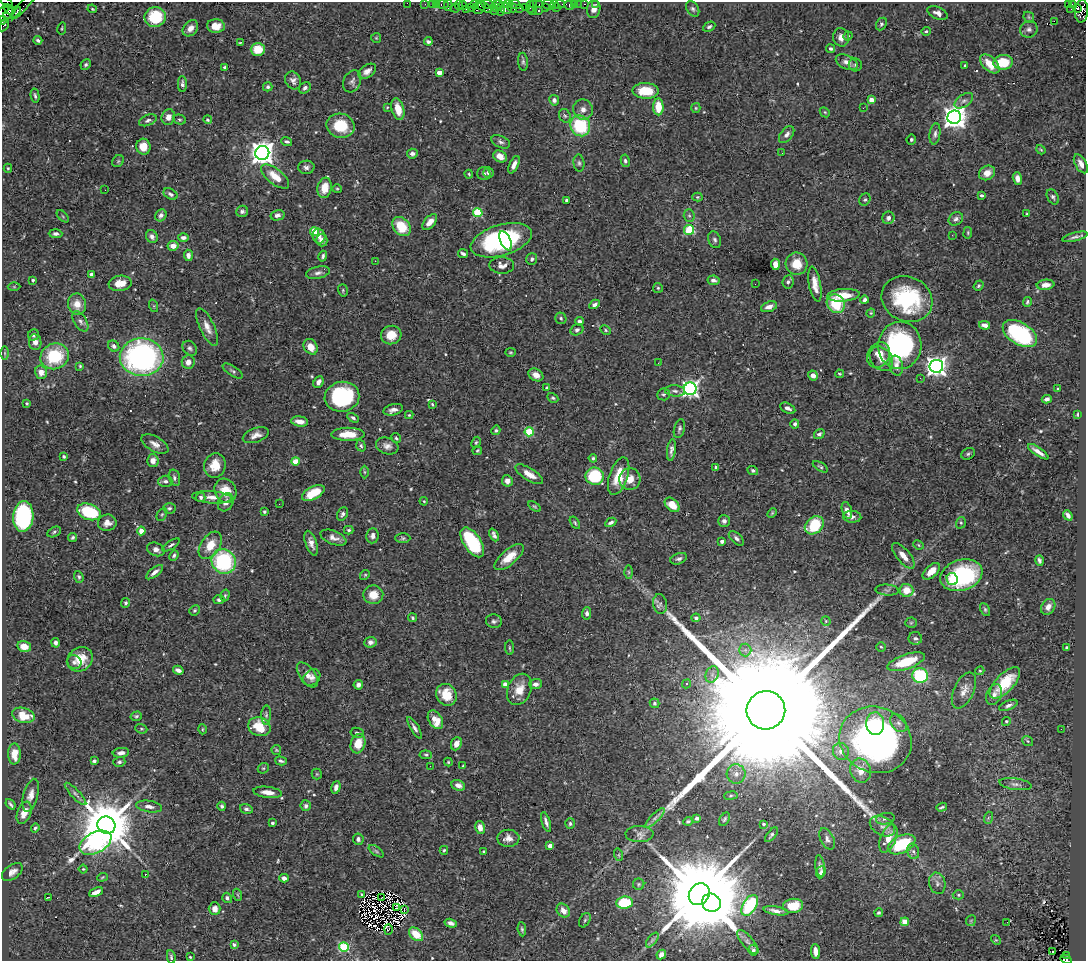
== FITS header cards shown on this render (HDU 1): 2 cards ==
NAXIS1  =                 1084
NAXIS2  =                  959

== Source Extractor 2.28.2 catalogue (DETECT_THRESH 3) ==
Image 1084 x 959 px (HDU 1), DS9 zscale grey, 1 PNG px = 1 image px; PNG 1088 x 963 px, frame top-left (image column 1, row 959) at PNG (2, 2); each listed source drawn as its Kron ellipse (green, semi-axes under 4 px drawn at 4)
Background 0.684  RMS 0.02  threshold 0.0608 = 3 sigma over >= 5 px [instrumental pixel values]
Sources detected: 576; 5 with non-positive FLUX_AUTO (blend fragments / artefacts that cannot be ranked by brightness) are neither listed nor drawn; of the other 571, the 500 brightest by FLUX_AUTO listed and drawn (71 fainter detections omitted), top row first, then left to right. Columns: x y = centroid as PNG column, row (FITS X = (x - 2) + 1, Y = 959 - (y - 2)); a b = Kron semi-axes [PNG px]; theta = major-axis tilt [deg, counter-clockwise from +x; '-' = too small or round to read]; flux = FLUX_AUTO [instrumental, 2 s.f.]
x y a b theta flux
7 3 7 3 -40 97
407 3 2 2 - 14
425 4 2 2 - 19
432 4 2 2 - 26
488 4 8 4 -14 92
498 4 6 2 0 150
508 4 5 2 - 41
515 4 6 3 -12 84
534 4 3 2 - 23
539 4 3 2 - 20
555 4 3 2 - 31
560 4 5 3 - 69
574 4 3 3 - 71
579 4 2 2 - 9.1
585 4 3 2 - 28
596 4 3 2 - 10
1072 4 3 3 - 21
24 5 18 3 49 110
436 5 3 2 - 44
443 5 6 3 0 76
448 5 6 2 -90 43
459 5 4 2 - 50
474 5 4 2 - 34
548 5 6 4 -24 85
569 5 5 3 - 42
1068 5 3 3 - 100
463 6 4 2 - 31
479 7 7 5 56 240
484 7 8 3 -25 210
512 7 6 3 -49 88
525 7 2 2 - 30
530 7 6 3 -89 67
545 7 3 2 - 46
455 8 5 2 - 15
471 8 3 2 - 26
496 8 2 2 - 34
506 8 6 5 - 140
520 8 2 2 - 8.1
556 8 2 2 - 240
1078 8 4 3 - 220
9 9 6 3 -35 690
92 9 5 3 - 1.4
466 9 2 2 - 64
501 9 6 3 -88 170
594 9 9 6 82 8.9
693 9 8 5 -57 3.6
1071 9 4 2 - 4.6
494 11 2 2 - 27
532 11 3 2 - 77
538 11 3 3 - 200
1082 11 11 6 86 660
5 13 9 6 31 80
12 13 10 5 28 560
938 13 11 6 -25 6.9
155 17 10 10 - 55
1029 17 6 5 - 1.8
3 20 4 3 - 36
1054 21 2 2 - 130
881 24 6 5 - 3
4 25 7 3 59 72
216 26 9 7 -1 17
709 27 6 4 27 3
62 28 6 2 81 1.4
190 28 9 6 49 8.8
1029 29 9 8 - 5.3
926 31 5 4 - 2.3
848 36 4 3 - 1.5
841 37 9 8 - 8.4
376 38 5 5 - 1.6
38 40 4 3 - 2.3
428 41 4 3 - 4.8
240 43 3 2 - 1.4
258 49 7 6 - 24
831 49 5 3 - 2.6
523 62 9 5 -84 3
847 62 11 7 -24 8.2
1003 62 10 7 5 44
990 64 12 7 -44 22
86 65 5 5 - 2.6
855 65 6 6 - 3.3
965 65 3 2 - 1.6
225 67 4 3 - 2.6
367 71 10 6 34 8.3
439 73 4 4 - 19
293 80 9 7 -63 6.5
352 81 11 8 63 5.4
182 84 8 4 89 4.5
268 87 5 4 - 2.8
305 88 6 5 - 3.8
645 91 13 8 -2 39
35 96 7 3 -79 2.8
554 100 5 5 - 4.4
871 100 4 4 - 17
964 101 10 6 35 5.6
387 107 4 4 - 1.4
658 107 8 5 -89 28
696 108 5 4 - 1.7
863 108 2 2 - 2
398 109 11 6 -75 20
583 109 10 9 - 8.9
825 112 5 4 - 1.6
565 116 7 5 -61 3.1
168 117 8 6 75 8.9
954 117 7 6 - 1300
179 119 6 5 - 2.2
148 120 9 5 23 3.8
208 120 4 4 - 2
341 126 14 12 -12 44
580 126 11 9 -58 85
935 134 11 5 82 5.1
787 135 10 6 51 5.2
911 139 5 5 - 2.3
287 142 5 3 - 2.9
501 142 10 6 -24 4.3
143 147 8 7 - 19
1041 150 5 4 - 1.5
262 153 7 7 - 1400
782 153 2 2 - 3.1
412 154 5 5 - 4.9
500 156 7 5 -29 11
118 161 6 5 - 2.2
625 161 6 4 -80 2.7
579 163 8 5 -82 3.2
1081 164 10 5 -61 8
514 165 9 4 65 7.8
306 167 8 6 2 4.5
8 168 4 4 - 1.7
488 173 5 5 - 3.8
987 173 8 7 - 12
469 174 4 3 - 1.5
484 174 6 6 - 4
275 176 17 7 -38 23
1017 178 6 4 -73 6.8
325 188 10 7 81 22
337 189 5 4 - 1.6
105 190 2 2 - 24
170 194 7 5 -30 3.6
982 195 4 3 - 3.1
697 197 5 4 - 1.7
1053 197 8 5 -63 3.5
865 199 6 5 - 2.6
567 200 3 3 - 3.2
242 211 6 5 - 3.7
478 213 5 4 - 77
1027 214 3 3 - 1.6
161 215 6 5 - 5
277 215 7 5 15 4.9
689 215 6 5 - 2.7
63 216 7 3 -45 1.6
888 218 6 6 - 4.9
956 219 7 6 - 4.7
430 222 9 5 50 13
401 227 10 8 -49 38
689 230 5 5 - 59
314 231 4 4 - 44
968 233 6 3 83 1.5
56 234 7 4 -1 4.4
952 235 2 2 - 2.2
319 236 7 6 - 5.7
152 237 7 5 -56 6
1075 237 13 4 14 4.2
183 238 5 4 - 4.6
322 240 6 5 - 6.5
501 240 31 15 16 210
715 240 8 6 -68 3.8
506 241 10 5 -66 44
173 246 5 5 - 11
463 254 5 3 - 3.4
188 255 5 4 - 5.8
323 256 5 4 - 3.3
532 259 6 5 - 2.9
375 261 2 2 - 21
775 264 5 4 - 13
796 264 11 11 - 24
502 265 12 8 -1 9.4
318 273 12 6 12 5.7
91 274 4 4 - 4.1
33 280 3 3 - 2.1
713 280 6 4 -9 4
788 282 6 5 - 3.6
120 283 11 7 8 17
755 284 2 2 - 2.1
815 284 18 6 -80 14
1046 285 9 5 6 8.2
978 286 5 4 - 2.2
14 287 6 4 0 1.5
658 288 5 5 - 1.9
343 290 6 5 - 1.9
843 295 16 6 5 26
907 299 26 22 -25 130
865 300 4 4 - 3.8
1027 302 5 4 - 2.3
77 304 10 9 - 16
595 304 6 4 30 4.5
836 304 10 8 -54 51
154 306 6 4 -72 1.6
769 307 8 5 20 8.5
871 313 4 4 - 1.6
561 318 6 5 - 2.5
80 321 11 6 -58 5.5
579 321 4 4 - 3.4
984 325 5 4 - 8.9
207 327 20 7 -65 12
577 330 7 5 30 3.9
606 330 6 4 -29 1.8
1020 334 19 11 -31 150
33 335 6 5 - 3.1
391 335 10 9 - 21
35 342 8 6 -81 7.9
900 345 24 21 86 230
114 346 6 5 - 4.4
311 347 8 6 -57 14
190 348 8 6 -48 3.8
510 352 5 4 - 1.7
5 353 6 4 -90 2.1
879 355 13 10 61 18
55 356 14 12 25 73
142 357 22 19 -2 370
881 359 13 10 -47 16
188 362 7 6 - 9
658 363 3 2 - 2.5
80 366 4 4 - 1.6
896 366 10 6 -79 8.1
936 366 7 6 - 850
233 371 11 5 -34 3.3
41 372 7 6 - 12
839 374 4 3 - 1.8
536 375 8 6 -31 8.7
813 376 5 5 - 9.2
920 378 3 2 - 1.6
318 382 6 4 64 5.9
547 387 4 4 - 1.4
690 389 6 6 - 480
1058 389 3 3 - 3.3
675 391 10 5 -6 4.7
663 394 6 6 - 2.8
342 397 17 15 9 140
553 398 6 4 -29 2.3
1047 399 5 4 - 3.6
27 403 4 3 - 1.6
432 404 4 3 - 1.7
788 408 8 5 -25 5.1
393 410 10 5 14 7.3
1077 414 4 2 - 1.4
409 415 4 4 - 1.7
353 418 6 4 -32 3.3
300 422 8 5 -9 11
795 424 4 4 - 4.5
679 429 9 5 75 3.3
496 430 5 4 - 2.4
529 432 4 4 - 72
348 434 16 6 0 26
819 434 5 4 - 3.6
256 435 13 7 19 9.2
396 438 5 4 - 2
476 443 6 4 63 1.9
155 444 15 7 -30 9.6
361 446 6 4 -72 2.6
387 446 11 8 -19 8.4
477 450 5 4 - 1.6
671 450 11 4 83 5.6
1038 452 12 3 -35 7.8
968 454 7 5 30 2.6
64 456 3 3 - 1.8
593 458 4 4 - 2.1
153 461 6 5 - 9.6
295 461 4 4 - 26
215 465 12 10 75 21
716 467 4 3 - 7.8
820 467 8 4 -31 2.3
753 470 5 4 - 3.3
364 472 6 4 -89 1.8
529 474 16 6 -32 16
595 476 9 8 - 67
619 476 19 9 72 34
174 478 8 5 -75 4.2
630 479 11 10 - 16
165 481 7 5 2 4
507 481 6 5 - 8
225 491 12 10 -62 25
313 493 12 6 26 35
201 497 5 4 - 3.2
212 497 20 6 -4 12
424 501 4 3 - 1.4
226 502 9 7 61 7.9
279 504 2 2 - 4.3
672 505 8 6 -44 21
534 506 7 4 -35 2
169 508 6 5 - 2.8
847 510 9 5 -74 10
89 512 12 8 -19 88
264 512 4 3 - 2.4
772 513 6 3 46 1.5
162 514 7 4 62 2.3
342 514 7 5 63 3.9
1068 515 5 3 - 5.8
23 516 15 10 85 190
852 517 9 6 -4 6.2
724 521 6 6 - 4.4
611 522 6 3 29 3.9
107 523 9 8 - 9.5
575 523 7 4 -57 2.2
961 523 6 5 - 2.1
814 525 10 8 40 61
349 530 4 3 - 2.2
141 531 4 4 - 23
54 532 7 4 29 2.5
494 535 7 3 -65 4.3
373 536 7 6 - 5.3
73 538 5 4 - 3
333 538 13 7 -22 8.7
403 538 7 5 0 2.6
736 538 9 5 -42 4.3
722 541 4 3 - 5.8
472 542 17 8 -57 110
311 543 13 5 -71 8.6
171 545 10 3 33 3
210 545 15 9 56 25
918 545 5 4 - 1.7
156 549 9 6 -20 6.6
174 555 5 4 - 2.5
903 556 16 6 -50 12
509 557 18 7 40 22
679 559 9 5 20 3.8
1039 560 5 3 - 3.5
224 561 13 11 -49 130
931 571 10 5 43 17
155 572 10 4 37 6.5
629 572 6 4 -89 2.3
365 575 5 4 - 1.7
961 575 22 15 18 140
79 577 6 4 -70 2.6
952 579 6 5 - 13
887 590 11 5 -4 4.2
906 590 7 6 - 20
225 595 6 4 73 2.1
373 595 10 9 - 20
219 600 5 4 - 3.3
125 603 5 4 - 2.3
660 604 10 7 -78 5.4
1048 607 8 6 55 7.5
985 609 7 4 -64 2.3
195 610 5 5 - 2.1
587 613 6 4 86 4.4
412 618 4 3 - 2.1
696 618 4 4 - 2.8
494 621 8 7 - 3.7
826 621 5 4 - 1.6
911 623 5 5 - 1.7
915 638 7 6 - 3.4
370 642 6 5 - 5.4
56 643 4 4 - 3.8
24 647 7 5 -14 12
881 647 5 4 - 2.1
510 648 7 3 -85 1.8
1067 648 3 3 - 2
745 650 6 6 - 4.2
80 659 13 11 40 28
74 662 7 6 - 4.6
906 662 20 7 19 48
178 670 5 4 - 6.3
980 671 4 4 - 1.6
712 674 8 6 70 6.1
307 675 14 7 -53 9.8
920 676 8 7 - 130
312 677 9 7 41 5.9
1005 683 20 9 46 50
505 684 4 4 - 17
535 684 6 5 - 5.9
687 684 5 4 - 2.2
358 685 5 4 - 5.1
519 689 16 11 66 21
964 690 19 10 65 13
446 695 11 10 - 33
994 695 11 7 66 7.4
654 703 5 5 - 2.8
1008 705 10 4 22 4.4
766 710 19 19 - 170000
23 715 11 7 -16 28
266 715 9 5 87 3.3
136 716 6 4 16 2.3
435 720 10 6 -58 22
1006 721 4 4 - 1.9
898 723 10 7 -50 5.7
875 724 11 9 -86 37
259 727 11 9 -16 43
415 728 12 4 -60 4.7
141 729 6 4 -20 2
202 729 5 3 - 1.5
1061 729 2 2 - 3.3
357 733 6 5 - 3
875 740 37 32 -22 550
1028 741 6 4 -38 2
358 744 10 7 73 23
456 744 7 5 66 9.1
276 750 5 5 - 1.8
841 751 9 8 - 7.8
121 753 8 5 6 6.8
14 754 10 6 -89 20
426 755 6 4 -5 2.1
94 761 4 3 - 2.8
281 761 6 4 -16 3
119 762 6 5 - 2.8
448 762 4 4 - 1.7
430 766 2 2 - 3.7
463 766 4 3 - 1.7
263 768 6 5 - 2.3
861 770 12 10 -68 18
317 774 5 5 - 1.7
736 774 9 9 - 8.9
1015 784 16 5 -8 6.3
458 785 7 5 -21 6.8
336 787 6 4 74 5.7
268 792 14 5 -7 13
76 794 15 4 -47 5.2
31 795 17 7 75 11
731 796 7 3 9 1.8
10 804 6 2 -52 2.6
149 806 13 5 -8 7.7
222 806 4 3 - 2.6
306 806 5 5 - 3.6
942 807 5 2 - 2.1
246 809 6 5 - 3.6
24 813 11 6 68 14
655 818 13 4 45 5.5
697 818 4 4 - 4.1
988 818 6 4 72 1.6
725 819 7 4 58 2.7
885 819 9 5 11 4.1
688 821 4 3 - 2.3
546 822 10 3 -72 5.1
272 823 3 3 - 3.2
570 823 5 5 - 2.9
764 824 3 3 - 2.3
106 825 9 8 - 9900
882 826 13 9 -29 9.5
480 827 7 5 -79 11
35 828 5 3 - 2.5
639 834 14 8 -2 7
771 835 9 4 51 2.6
508 838 11 8 0 12
888 838 15 7 68 20
358 839 6 5 - 3.7
827 839 11 6 -62 5.6
95 843 17 10 27 280
902 844 15 8 26 91
550 846 4 3 - 15
444 850 4 3 - 1.6
376 851 9 4 -36 2.6
913 851 8 6 -73 4.3
483 852 3 3 - 1.6
619 855 6 4 -72 1.8
820 866 11 4 -84 4.6
83 869 4 4 - 1.7
12 872 12 7 35 7.3
821 872 6 4 68 4
145 874 3 2 - 2.2
102 877 5 3 - 1.4
284 878 4 4 - 6.4
937 883 11 8 -74 6.4
639 884 5 5 - 2
96 892 7 4 23 8.9
362 894 3 2 - 1.4
699 894 11 9 52 33000
238 895 6 4 -71 1.7
958 895 6 4 -1 2
49 897 3 2 - 25
227 898 5 4 - 3.7
381 898 3 2 - 1.6
625 903 8 6 6 57
711 903 9 9 - 6600
750 905 11 6 57 110
793 906 10 7 7 32
396 908 4 2 - 2.2
215 909 6 6 - 9.4
404 909 4 2 - 1.6
563 910 7 6 - 11
776 911 12 4 -10 7
879 913 4 4 - 2.4
585 920 8 5 59 2.6
971 921 5 5 - 1.7
905 922 4 4 - 32
1007 922 2 2 - 12
451 923 6 4 -16 4.8
388 929 5 3 - 2
522 929 7 4 -84 2.4
416 934 8 5 -43 27
652 940 8 4 53 3.2
996 940 5 4 - 1.6
748 942 15 5 -50 6.2
234 944 4 3 - 5.8
344 947 5 4 - 87
753 950 5 5 - 3.7
816 951 7 4 -83 11
1052 952 2 2 - 2.8
661 954 5 4 - 7.6
1067 955 3 2 - 87
171 957 7 4 -82 2.5
190 957 4 4 - 1.5
1066 959 6 3 -28 280
At the frame edge (FLAGS 8, measured only in part): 6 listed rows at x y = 7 3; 407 3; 1082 11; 3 20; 4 25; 1066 959
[71 fainter detections neither listed nor drawn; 5 non-positive-flux detections neither listed nor drawn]